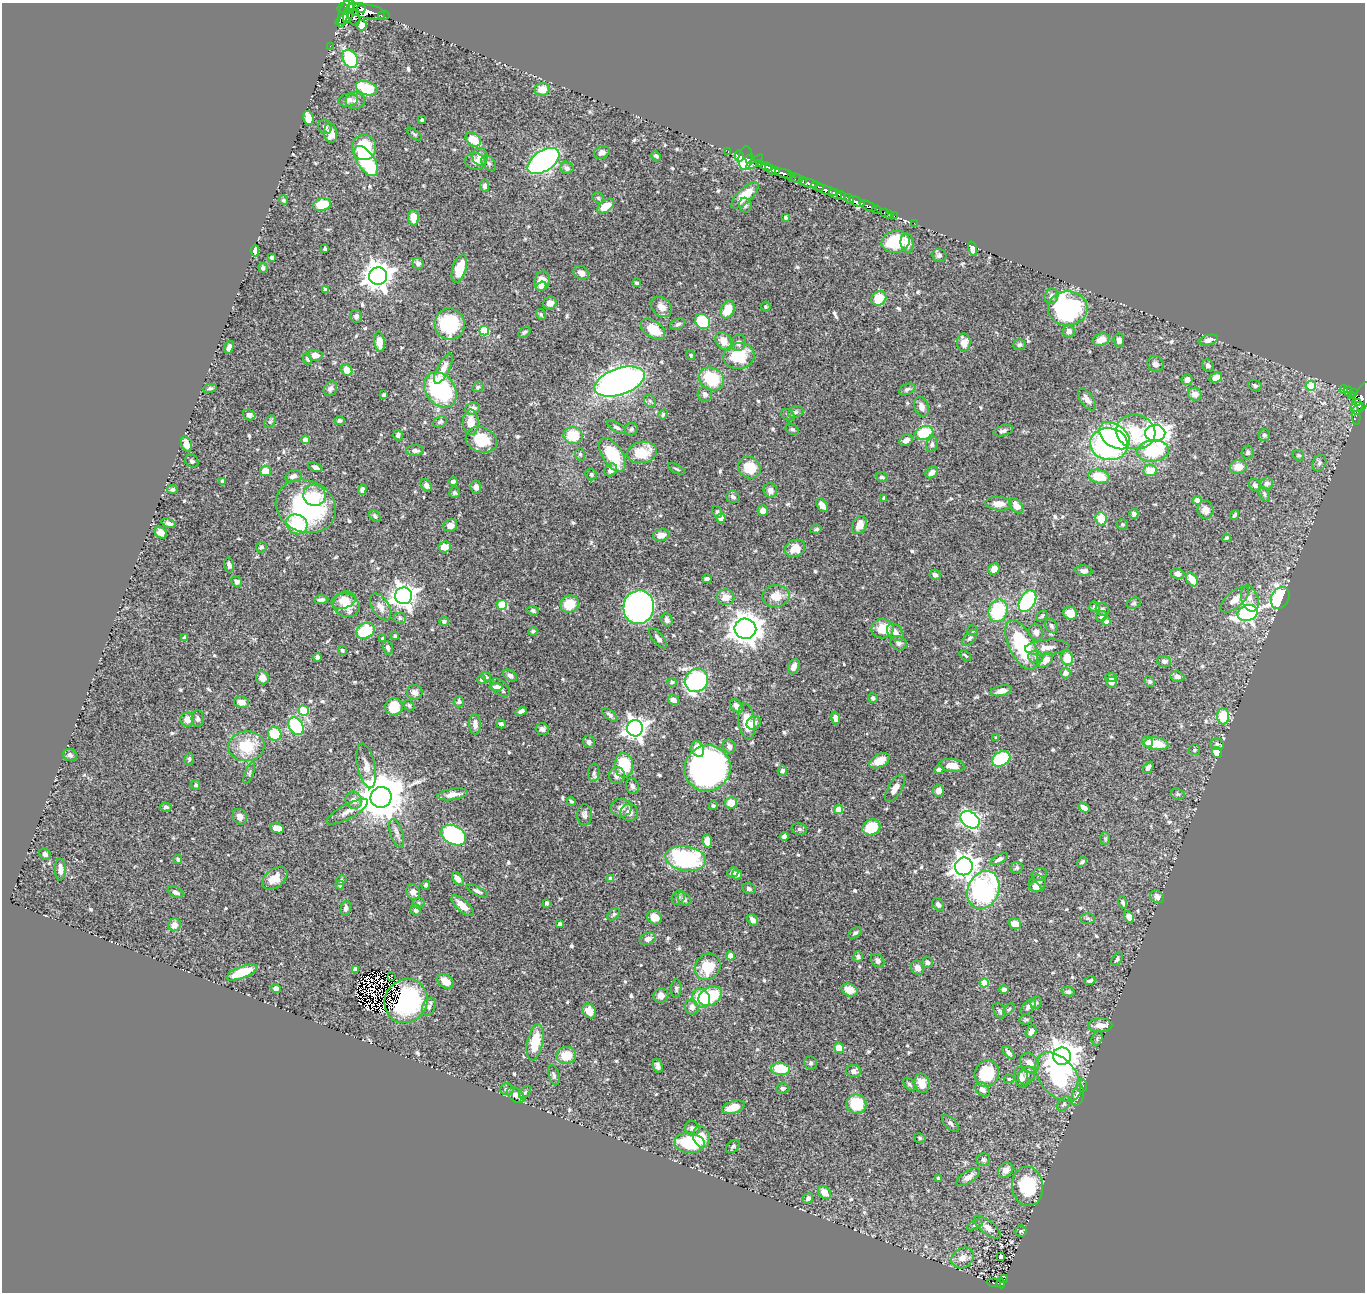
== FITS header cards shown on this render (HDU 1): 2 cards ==
NAXIS1  =                 1363
NAXIS2  =                 1290

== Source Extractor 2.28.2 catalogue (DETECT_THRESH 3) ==
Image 1363 x 1290 px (HDU 1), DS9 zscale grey, 1 PNG px = 1 image px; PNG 1367 x 1294 px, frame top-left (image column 1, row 1290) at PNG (2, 3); each listed source drawn as its Kron ellipse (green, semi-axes under 4 px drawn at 4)
Background 0.573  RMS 0.013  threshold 0.0386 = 3 sigma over >= 5 px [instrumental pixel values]
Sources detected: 637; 8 with non-positive FLUX_AUTO (blend fragments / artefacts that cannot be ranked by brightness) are neither listed nor drawn; of the other 629, the 500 brightest by FLUX_AUTO listed and drawn (129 fainter detections omitted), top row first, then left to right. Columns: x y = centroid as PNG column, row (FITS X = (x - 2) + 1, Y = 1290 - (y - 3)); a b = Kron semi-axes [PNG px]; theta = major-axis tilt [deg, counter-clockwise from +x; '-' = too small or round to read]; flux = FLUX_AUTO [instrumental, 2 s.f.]
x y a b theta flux
346 7 9 5 21 260
361 9 4 3 - 84
368 12 22 7 -12 450
344 13 14 4 75 260
349 13 10 5 72 220
381 15 3 2 - 19
354 17 8 5 -72 97
344 19 10 2 29 100
362 25 5 5 - 12
330 46 2 2 - 1.9
350 59 10 7 -61 75
367 88 11 6 -19 39
542 89 7 6 - 11
348 100 10 6 11 4.5
355 101 9 8 - 3.8
308 118 7 5 -78 14
422 120 3 3 - 1.8
325 127 7 6 - 2.9
330 133 10 6 -84 9.7
414 134 9 4 -40 1.6
473 140 8 6 -34 22
364 147 13 12 - 51
728 151 2 2 - 2.4
602 152 8 6 24 4
656 156 5 4 - 1.6
739 156 5 4 - 17
480 157 9 7 -86 7.6
745 158 12 7 83 78
750 160 5 3 - 13
366 161 17 8 -56 62
475 161 10 8 -11 5.8
543 161 18 10 35 310
755 162 10 3 41 7.9
489 163 9 6 -51 2.4
760 164 3 2 - 3.9
766 167 5 3 - 21
567 168 6 6 - 2.9
771 169 6 4 -47 82
776 170 4 3 - 34
784 174 9 3 -16 130
792 176 3 2 - 3.9
797 178 7 3 -23 15
803 181 4 2 - 30
808 183 10 3 -12 110
485 186 6 4 -84 2.5
817 186 6 2 -21 64
826 190 12 4 -22 93
835 194 7 4 -32 170
745 195 17 7 44 19
841 196 4 3 - 53
598 198 6 5 - 1.4
849 199 6 4 -42 87
283 200 5 3 - 1.5
857 202 8 4 -23 84
322 205 9 6 14 19
745 205 7 6 - 2.7
606 206 9 5 34 17
868 206 9 3 -23 25
876 209 3 2 - 18
885 212 3 3 - 12
889 214 3 2 - 1.7
894 216 2 2 - 2.6
786 217 4 4 - 1.6
413 218 8 5 -87 10
914 223 2 2 - 1.5
895 242 14 11 11 36
907 243 10 6 -83 8.7
325 249 3 3 - 2
973 249 7 4 -75 6.9
255 250 6 4 -84 3.6
939 255 7 6 - 2.5
271 257 3 3 - 2
418 263 6 5 - 3.4
263 268 5 4 - 1.8
459 269 14 7 72 19
581 273 8 6 -32 4.6
378 276 9 8 - 1200
542 281 10 7 74 13
637 283 4 3 - 1.5
541 286 5 3 - 2.5
326 289 4 4 - 1.9
1051 296 8 6 64 3.7
879 298 8 6 45 27
550 303 7 6 - 5.4
661 307 12 8 -41 8.2
765 307 5 5 - 1.5
1067 308 20 17 -1 140
728 309 9 6 66 19
541 315 6 4 -59 1.4
356 316 6 6 - 2.6
702 321 8 7 - 50
450 324 16 15 - 61
678 324 8 5 23 2.4
653 329 14 8 -34 20
484 331 5 5 - 50
1069 331 6 6 - 4.7
525 332 7 4 38 1.7
1101 340 8 6 20 9.9
1119 340 7 5 -85 4
1208 340 9 5 15 4.4
724 341 10 7 -52 12
380 342 10 5 -84 6.2
964 342 9 6 89 10
739 343 8 7 - 3.3
1019 345 6 5 - 2.3
229 347 6 4 72 4.3
315 355 7 5 -4 6.2
691 355 4 4 - 1.4
739 356 16 13 13 37
307 359 6 4 -62 1.9
1155 364 8 7 - 3.1
1208 365 6 5 - 3.5
443 369 16 6 63 8
347 370 6 5 - 11
1216 378 6 4 23 6.9
711 379 13 11 -30 43
1187 380 5 5 - 4.4
619 382 26 13 19 450
1255 386 7 5 -22 1.8
1311 386 5 5 - 35
478 387 6 5 - 1.8
210 388 7 4 9 1.7
330 389 8 6 53 3.1
907 389 9 5 22 2.7
1344 389 4 3 - 28
440 390 19 14 -51 95
1348 391 5 3 - 21
1354 392 3 2 - 2.3
705 394 7 7 - 3.4
1195 394 7 6 - 6.2
384 395 3 3 - 1.4
1352 396 3 2 - 4.4
1362 398 17 7 66 72
1087 399 12 6 -54 5.2
650 401 7 5 -47 1.9
1357 403 3 3 - 53
922 407 10 7 -71 6.2
1357 407 6 4 23 44
472 408 7 5 20 4.9
796 412 8 6 21 2.1
663 414 5 4 - 1.4
249 415 6 5 - 3.3
788 415 7 5 -31 1.9
1356 416 9 3 -84 7
339 421 5 4 - 1.7
270 422 7 5 53 1.4
440 422 7 5 22 1.8
471 422 13 8 90 10
616 427 10 4 -32 2.6
631 429 7 6 - 2.2
792 429 7 5 -31 1.8
1003 431 10 5 15 2.7
1136 432 19 17 -17 45
924 433 9 6 18 43
1155 433 10 8 2 500
398 435 5 4 - 2
573 435 9 8 - 27
1264 435 6 5 - 2.6
1114 436 17 11 -38 100
305 440 4 4 - 9.7
481 440 16 12 -20 25
906 440 7 5 29 4.6
186 444 8 5 -73 8.7
932 444 7 5 68 2.4
1109 444 19 16 -11 180
415 450 9 5 -2 3.4
1153 451 16 10 7 48
642 452 15 10 9 25
1248 452 6 6 - 1.9
580 454 6 5 - 1.5
612 455 19 10 -57 39
1298 455 6 5 - 1.5
192 461 7 6 - 2
1319 463 8 6 64 2.8
315 467 7 4 -22 3
1238 467 8 7 - 10
750 468 12 10 -36 22
677 469 9 3 -24 1.4
611 470 7 5 44 6
1150 470 6 5 - 17
265 471 5 5 - 12
932 472 7 5 36 5.1
591 475 6 5 - 2
293 476 8 5 14 3.1
1099 476 10 6 -12 23
882 477 6 4 -19 1.9
223 481 4 3 - 3.7
453 482 4 4 - 2.2
1267 484 7 6 - 2.8
426 485 7 5 -51 3.7
1255 485 7 5 -46 2.4
476 487 6 5 - 3.7
172 489 5 4 - 2.1
362 490 5 4 - 3
770 490 7 6 - 4.6
455 493 5 5 - 1.6
1264 494 8 5 -64 1.9
314 495 11 10 - 11
733 497 7 6 - 3
884 498 4 4 - 2
1197 500 4 4 - 12
999 504 13 6 -5 9.5
822 505 7 5 -53 5.9
306 506 31 26 -23 120
1016 506 8 5 -51 9.3
1205 510 9 8 - 5.7
763 511 5 5 - 8.3
717 512 6 5 - 1.5
1134 514 5 4 - 2
1235 515 5 3 - 1.6
375 516 6 5 - 2
721 518 4 4 - 12
1101 519 7 5 -79 19
169 523 8 4 -19 3
297 524 11 9 -32 42
1122 524 5 5 - 1.5
450 525 7 6 - 6.3
859 525 9 6 61 9.5
816 529 6 4 7 1.5
161 533 7 5 -38 6.3
661 535 8 6 13 8
1226 538 4 4 - 1.5
261 547 5 5 - 2.2
445 547 6 5 - 8.7
795 548 10 8 26 13
229 565 7 5 -76 3.5
994 569 6 5 - 8
1084 571 8 5 -4 3.1
1178 574 7 5 -16 4.9
935 575 6 5 - 4.1
707 579 4 4 - 2.5
1192 579 7 5 -56 10
237 582 6 5 - 3.1
404 596 8 8 - 750
776 596 14 11 6 11
726 597 9 8 - 9.4
1250 598 13 8 -73 5.8
1280 598 11 8 64 130
1235 599 17 8 41 8.7
321 600 7 4 2 2.8
344 600 12 8 18 9.7
1027 601 12 7 60 96
1134 603 7 5 16 1.6
569 604 9 8 - 21
346 605 13 11 -23 13
502 605 5 5 - 47
380 607 15 8 -58 6.6
639 607 17 15 78 470
1095 607 5 5 - 2.3
1103 609 7 6 - 2.3
533 611 6 4 -20 1.9
998 611 11 9 72 73
1070 613 7 6 - 10
1248 613 10 7 20 240
1042 616 6 4 35 1.4
1101 616 5 5 - 1.9
400 618 6 5 - 1.7
667 620 7 5 -65 2.9
1106 621 4 4 - 3
444 622 5 4 - 2.3
1051 626 7 5 -63 2.6
745 629 11 10 - 1200
882 629 11 9 1 18
365 631 9 7 29 40
533 631 4 3 - 1.4
973 631 5 5 - 1.6
895 632 10 7 -50 6.4
1036 632 9 7 -74 4.8
395 636 4 4 - 1.5
184 638 4 4 - 2.1
383 638 4 3 - 1.4
658 638 12 5 -50 3.5
970 638 10 5 47 2.5
899 643 8 7 - 3.7
1022 645 27 12 -64 70
1047 647 22 7 5 6.9
388 648 7 5 -74 2.4
342 650 5 4 - 1.5
965 655 6 3 -39 1.4
317 657 4 4 - 2.6
1036 657 8 6 -15 2.9
1067 658 7 6 - 14
1045 660 9 6 39 8.2
1164 661 7 5 -5 2.5
794 667 8 5 66 5.7
1065 673 5 5 - 4.4
510 675 7 5 -36 4
486 677 5 3 - 1.8
1177 677 7 5 -9 4.4
262 678 7 6 - 6.7
1111 678 6 4 -9 2.7
481 680 5 4 - 1.6
697 680 12 11 - 180
1150 681 6 4 -47 1.8
672 682 4 4 - 1.8
1111 682 5 5 - 4.8
496 687 6 4 -5 2.9
500 688 11 7 -41 4.7
1001 691 11 5 12 5.7
414 692 8 7 - 4
873 698 5 4 - 2.2
674 700 5 5 - 5.1
459 701 6 5 - 2.2
241 702 8 5 -10 7
409 705 6 4 -45 1.7
736 706 7 5 -47 5.6
394 707 9 8 - 19
304 711 5 5 - 41
521 711 6 4 31 4.2
610 715 9 4 -40 2.5
1223 716 8 6 -89 26
835 718 6 4 -79 4.7
197 719 8 6 -90 2.6
187 720 7 6 - 8.3
747 721 18 8 -81 21
754 723 7 6 - 3.8
475 724 10 6 -88 5
501 724 4 4 - 2.2
296 726 9 7 -59 65
635 728 8 8 - 560
542 729 6 5 - 3
275 734 7 6 - 32
996 738 3 3 - 1.7
589 742 6 6 - 3.1
1148 742 6 5 - 6.7
1156 744 12 6 -7 19
1217 744 7 5 -16 2.8
246 746 18 15 7 33
729 746 7 6 - 3.6
698 749 8 6 -67 15
1194 750 5 5 - 1.4
1217 752 5 5 - 10
70 755 7 6 - 2.2
189 759 6 5 - 1.9
1001 759 9 7 29 62
879 761 11 6 28 13
624 765 12 9 -87 44
952 765 12 6 -8 10
366 766 23 8 -78 7.5
1148 767 6 4 54 3.3
707 768 23 22 - 610
939 769 4 4 - 3.1
782 771 5 5 - 2.2
249 773 11 4 69 1.8
594 773 9 5 85 2.4
617 775 8 8 - 4
196 785 5 4 - 1.5
632 786 8 6 -75 2.6
895 788 16 6 60 6.7
938 791 6 5 - 5.8
453 794 16 5 9 7.4
1178 794 7 5 -20 1.5
381 797 10 10 - 3900
354 800 9 8 - 6.6
571 801 5 4 - 1.4
731 803 6 6 - 15
713 806 4 4 - 1.5
166 807 6 4 -6 2
621 808 10 9 - 4.9
1084 808 6 4 -34 4.9
838 810 4 4 - 16
347 812 23 7 28 7.1
629 812 9 8 - 4.8
584 815 11 7 -90 3.4
240 817 8 7 - 5.6
970 820 10 7 -37 240
871 827 9 7 26 32
277 828 7 5 -15 12
799 829 8 6 -16 2
397 833 15 6 -74 4.6
454 835 13 9 -28 160
784 836 4 3 - 2.5
1105 839 6 5 - 1.5
707 841 6 5 - 8.9
45 854 6 5 - 3.4
686 858 20 12 -9 110
178 859 4 4 - 1.7
999 859 9 4 29 3.4
1082 862 6 3 43 2
964 866 9 8 - 740
1017 868 6 5 - 2.2
60 869 11 5 -89 5.6
733 872 6 5 - 2.1
737 874 5 5 - 2.7
1039 875 7 6 - 2.5
275 878 14 9 38 13
458 879 8 4 -54 4.8
611 879 4 4 - 6.3
341 880 5 4 - 1.7
1037 884 9 8 - 5.4
340 885 4 4 - 2.5
425 885 5 4 - 1.9
1035 887 6 4 -27 4.4
749 889 7 5 -17 2.5
983 890 20 15 66 150
477 891 12 4 -26 2.7
175 892 8 5 -26 3.5
413 892 8 6 -64 5.8
678 897 7 6 - 2.3
1157 897 7 6 - 4.6
684 899 8 5 -53 3.2
1123 902 6 4 -70 2.1
419 903 6 5 - 1.6
547 903 4 3 - 1.9
938 905 7 5 -47 3.1
463 906 14 6 -42 9.8
346 908 7 5 77 3
416 910 6 5 - 2.9
614 914 7 5 41 1.8
655 917 7 6 - 9.4
1129 917 6 4 -59 6.4
1088 918 7 5 0 1.7
753 920 6 4 -51 4.3
560 924 4 3 - 3.2
1015 924 6 5 - 8.9
174 925 6 6 - 7.1
855 933 7 4 36 1.9
648 939 8 5 20 4.7
730 956 4 4 - 11
858 957 5 5 - 2.3
1117 959 7 4 52 2
878 961 7 6 - 3.1
927 962 5 5 - 2.5
708 967 14 12 47 26
917 968 7 6 - 5.9
356 969 4 4 - 7.3
242 972 16 6 21 26
391 976 3 2 - 1.9
446 981 9 6 -39 12
1090 981 5 3 - 1.8
984 983 4 4 - 23
276 989 4 4 - 4.4
676 989 9 5 88 1.7
1004 989 5 4 - 2.5
849 990 8 6 -21 7.5
1068 992 7 4 -13 2.2
661 995 7 7 - 5.7
710 996 12 8 28 50
701 998 10 8 -55 28
406 1001 23 21 54 57
1036 1003 6 5 - 1.5
429 1007 9 6 68 3.1
692 1007 7 7 - 5.3
1028 1007 10 5 47 3.6
1009 1009 7 4 45 1.4
589 1011 8 6 -51 10
1000 1011 8 5 -58 1.9
1026 1020 7 5 6 1.5
1100 1025 12 7 1 8.4
1031 1032 6 5 - 5.8
1097 1038 7 5 72 1.9
535 1042 18 8 79 23
839 1048 5 5 - 15
1008 1052 8 4 -48 2.9
566 1055 9 8 - 16
1062 1056 9 8 - 1400
811 1063 6 6 - 1.9
1029 1063 10 8 -47 7.9
658 1066 7 4 -74 2.8
780 1069 9 6 -5 32
854 1071 7 6 - 3.6
987 1073 13 12 - 39
554 1075 10 5 -76 2.2
1027 1076 10 7 56 4.1
1021 1077 11 7 -75 5.1
1058 1077 28 17 -51 88
1009 1079 5 4 - 1.5
922 1083 10 7 -76 11
909 1084 7 4 -53 1.8
1082 1086 6 5 - 1.7
783 1088 7 5 5 2.4
507 1089 7 6 - 2.2
982 1089 8 6 -42 4.5
525 1092 7 4 46 1.8
516 1095 10 6 -40 5.4
1078 1095 10 6 74 6
856 1104 10 9 - 39
1064 1104 8 5 55 2
733 1107 11 6 18 16
951 1123 10 5 -45 2.5
692 1128 7 7 - 3.8
702 1137 11 8 -74 14
920 1138 6 4 -17 1.4
690 1143 15 10 -7 47
733 1146 8 5 40 1.9
983 1160 7 6 - 2.2
1006 1170 8 7 - 5.8
968 1177 13 6 34 5.9
939 1178 4 3 - 1.5
1028 1186 20 15 -83 48
824 1192 7 5 -45 9.3
808 1198 5 5 - 2.2
975 1225 8 3 27 1.4
987 1227 16 6 -40 7.1
1021 1231 6 5 - 1.5
1001 1256 4 4 - 2.3
963 1258 12 9 36 7.3
1003 1279 4 3 - 5.3
994 1283 7 3 -9 16
1001 1283 5 4 - 22
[129 fainter detections neither listed nor drawn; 8 non-positive-flux detections neither listed nor drawn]